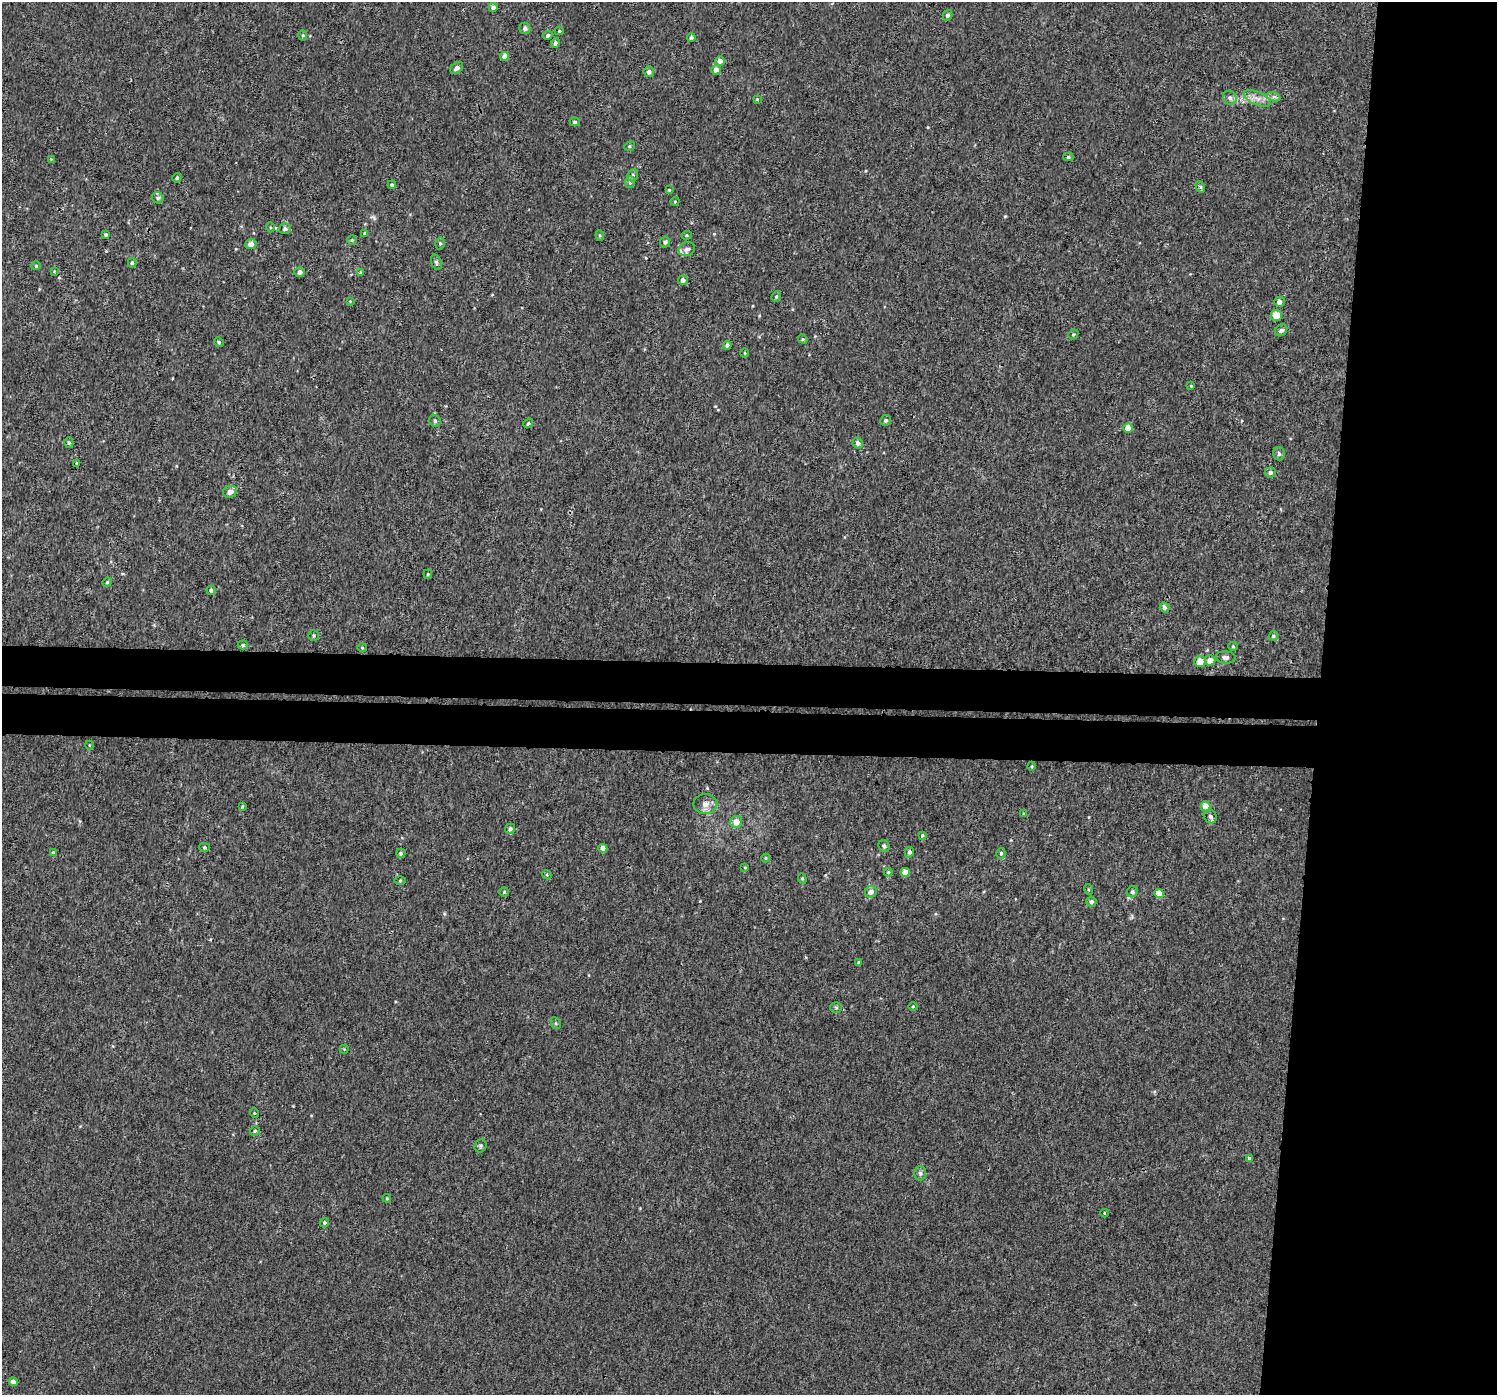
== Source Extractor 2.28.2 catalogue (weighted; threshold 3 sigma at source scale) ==
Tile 6 of 3 x 3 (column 3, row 2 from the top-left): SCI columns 2996-4490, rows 1667-3059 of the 4512 x 4831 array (HDU 1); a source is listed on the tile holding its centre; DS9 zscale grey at full resolution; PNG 1499 x 1397 px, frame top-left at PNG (2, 2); each listed source drawn as its Kron ellipse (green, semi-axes under 4 px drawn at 4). Shown black and unused: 17% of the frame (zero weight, under 3 of 4 exposures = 4% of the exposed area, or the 3 px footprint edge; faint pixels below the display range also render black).
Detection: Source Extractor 2.28.2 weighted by HDU 2 'WHT'; one run over the whole footprint, this tile lists its part. Background 0.00177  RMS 0.0024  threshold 0.0106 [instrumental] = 3 sigma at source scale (4.5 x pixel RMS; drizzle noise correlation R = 1.50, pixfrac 1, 0.0396/0.0396 arcsec/px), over >= 5 px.
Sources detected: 125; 1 inside a brighter listed object's ellipse — not listed separately; the other 124 listed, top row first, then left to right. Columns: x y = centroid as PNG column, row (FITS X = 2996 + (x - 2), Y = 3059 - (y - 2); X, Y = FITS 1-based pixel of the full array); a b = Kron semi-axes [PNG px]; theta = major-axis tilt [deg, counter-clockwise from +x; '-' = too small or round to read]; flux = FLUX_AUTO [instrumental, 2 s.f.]
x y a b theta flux
493 7 4 4 - 1.2
947 15 5 4 - 0.61
525 28 6 5 - 0.67
559 31 4 4 - 0.3
303 35 5 4 - 0.33
548 35 5 4 - 0.6
691 38 4 4 - 0.51
555 43 5 4 - 0.53
505 56 4 4 - 2.3
720 61 5 5 - 1.2
457 68 7 5 40 0.85
716 70 5 4 - 1.3
649 72 5 5 - 0.93
1274 97 7 4 -18 0.51
1230 98 7 6 - 0.75
1257 98 14 6 -23 1.6
757 99 4 4 - 0.21
575 122 5 4 - 0.38
629 146 5 4 - 0.33
1068 157 5 4 - 0.44
51 159 4 3 - 0.18
633 175 6 5 - 0.55
177 178 5 4 - 0.42
630 182 6 5 - 0.47
392 185 4 4 - 0.5
1200 187 6 4 -61 0.37
669 190 4 4 - 0.23
158 198 6 5 - 0.53
675 201 4 3 - 0.18
270 227 5 3 - 0.25
285 229 6 5 - 0.62
365 233 4 3 - 0.26
106 234 3 3 - 0.46
686 235 5 4 - 0.31
600 236 5 3 - 0.3
352 240 4 4 - 0.31
665 242 5 5 - 0.57
440 243 6 5 - 0.44
251 244 5 5 - 1.2
687 249 8 7 - 0.97
436 262 8 5 -71 0.46
132 263 5 4 - 0.39
36 266 4 4 - 0.25
54 271 4 4 - 0.17
300 272 5 5 - 0.98
360 273 3 3 - 0.22
683 280 5 4 - 1.1
776 296 5 4 - 0.36
350 301 4 3 - 0.17
1279 302 5 5 - 1.2
1276 315 5 5 - 3.3
1281 330 7 5 42 0.72
1073 334 5 4 - 0.36
803 339 5 4 - 0.31
219 342 5 4 - 0.32
727 345 4 4 - 0.6
745 353 5 3 - 0.22
1191 386 3 3 - 0.21
885 420 5 5 - 0.51
435 421 6 5 - 0.5
528 423 5 4 - 0.38
1128 428 5 4 - 2.5
69 443 5 4 - 0.4
858 443 5 5 - 0.88
1279 454 7 6 - 0.62
77 463 3 3 - 0.19
1270 472 5 5 - 0.76
230 492 7 6 - 1.2
428 574 5 4 - 0.26
107 582 5 4 - 0.27
211 590 4 4 - 0.57
1165 607 5 4 - 0.78
314 636 5 5 - 0.34
1273 636 5 4 - 0.4
243 645 5 4 - 0.34
1233 646 4 4 - 0.29
362 648 4 4 - 0.27
1225 657 10 6 -3 0.94
1210 660 5 5 - 2.2
1200 662 5 5 - 2.7
89 745 4 3 - 0.18
1032 766 4 3 - 0.23
705 804 12 10 1 1.7
1205 806 5 5 - 2.7
242 807 4 4 - 0.27
1024 814 3 3 - 0.24
1210 816 7 6 - 1
736 822 6 6 - 2.3
510 829 5 5 - 0.65
922 835 4 3 - 0.28
884 846 6 5 - 0.58
204 847 5 4 - 0.3
603 848 4 4 - 1.4
909 852 5 4 - 0.59
53 853 4 4 - 0.5
401 853 4 4 - 0.48
1001 853 5 4 - 0.45
766 858 4 4 - 0.22
745 867 4 3 - 0.24
888 872 4 3 - 0.26
905 872 4 4 - 2.2
547 875 5 4 - 0.24
802 879 5 4 - 0.31
400 880 6 4 2 0.24
1089 890 5 3 - 0.24
504 892 4 4 - 0.33
871 892 6 5 - 1.3
1132 892 6 5 - 0.5
1159 893 4 4 - 3.3
1091 902 5 5 - 0.59
859 962 4 3 - 0.29
913 1006 4 3 - 0.19
836 1008 6 5 - 0.38
556 1023 6 4 -61 0.35
344 1049 4 4 - 0.21
254 1113 5 3 - 0.18
255 1131 5 5 - 0.37
481 1146 7 5 63 0.42
1249 1158 3 3 - 0.32
920 1173 7 6 - 0.59
387 1198 4 4 - 0.24
1104 1213 4 2 - 0.15
324 1223 5 4 - 0.46
13 1382 4 4 - 1.4